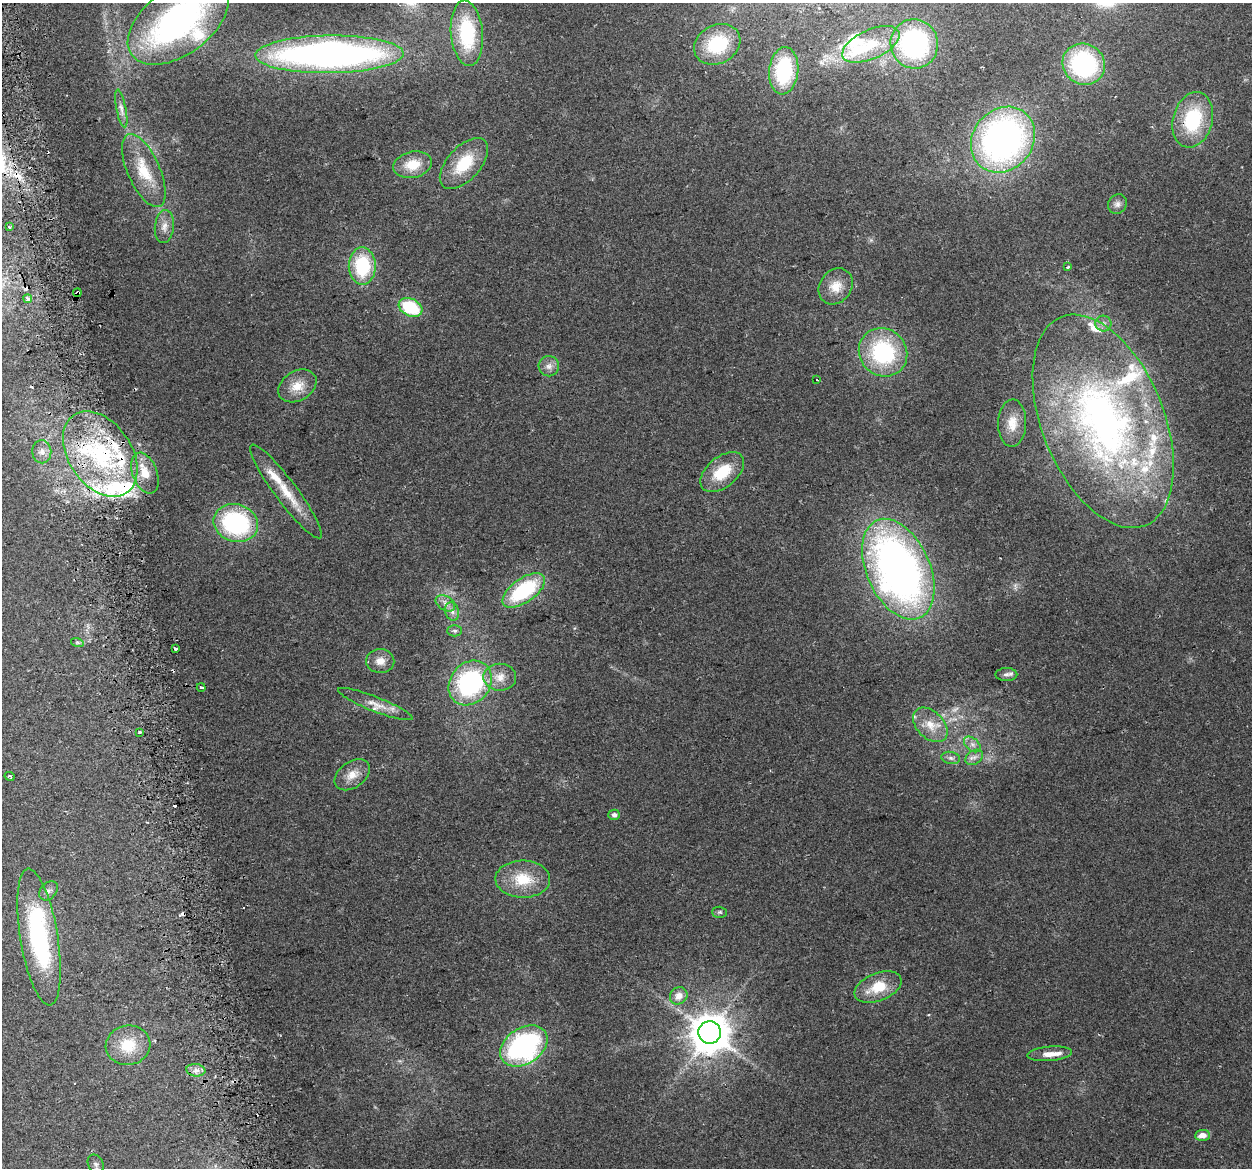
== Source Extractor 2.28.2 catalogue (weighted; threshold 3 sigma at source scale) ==
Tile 11 of 4 x 4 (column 3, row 3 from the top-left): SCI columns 2534-3783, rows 1258-2423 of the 5066 x 4797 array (HDU 1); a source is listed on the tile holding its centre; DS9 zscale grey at full resolution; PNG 1254 x 1170 px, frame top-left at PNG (2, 3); each listed source drawn as its Kron ellipse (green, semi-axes under 4 px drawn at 4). Shown black and unused: <1% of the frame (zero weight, under 2 of 3 exposures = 2% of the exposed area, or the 3 px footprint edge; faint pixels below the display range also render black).
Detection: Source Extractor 2.28.2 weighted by HDU 2 'WHT'; one run over the whole footprint, this tile lists its part. Background 0.118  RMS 0.011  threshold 0.0497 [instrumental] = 3 sigma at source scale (4.5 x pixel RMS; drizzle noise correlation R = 1.50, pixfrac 1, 0.0396/0.0396 arcsec/px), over >= 5 px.
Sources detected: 97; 1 too faint to see at this stretch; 2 inside a brighter object's white glare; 8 cosmic-ray / hot-pixel residue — neither listed nor drawn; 16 inside a brighter listed object's ellipse — not listed separately; the other 70 listed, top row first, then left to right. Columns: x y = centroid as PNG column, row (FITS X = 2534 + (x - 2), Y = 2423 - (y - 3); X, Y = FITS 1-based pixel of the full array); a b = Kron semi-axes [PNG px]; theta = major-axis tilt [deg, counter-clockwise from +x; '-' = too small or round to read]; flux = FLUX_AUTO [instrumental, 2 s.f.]
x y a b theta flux
178 22 57 33 36 360
467 33 33 16 -85 76
717 44 24 19 28 63
871 44 31 14 24 38
914 44 25 23 -75 160
329 54 74 19 1 550
1084 64 21 20 - 130
784 71 24 14 84 71
121 109 19 5 -79 5.3
1193 120 28 19 74 72
1003 140 35 30 51 420
464 164 31 16 48 41
413 165 19 13 13 24
144 171 39 16 -66 37
1117 204 10 9 - 4.7
9 227 3 3 - 1.5
164 227 16 9 84 9.3
362 266 18 13 -89 68
1068 267 4 3 - 1.3
836 286 19 15 53 17
77 293 4 3 - 6.6
28 299 4 4 - 4.8
410 307 12 8 -27 61
1103 324 8 8 - 4.4
883 352 25 23 -43 110
549 366 10 10 - 6.6
817 380 3 2 - 1
297 386 20 14 31 18
1103 421 112 61 -68 530
1012 423 23 14 88 17
42 452 11 9 -88 7.6
100 454 47 31 -55 140
722 472 25 15 39 37
145 473 21 12 -69 20
286 491 58 11 -53 34
236 523 23 18 -18 140
898 569 53 32 -66 630
524 590 24 12 35 92
445 603 10 7 -32 6
452 611 9 7 -74 5.1
455 631 7 5 0 2.6
77 642 6 4 -18 1.6
175 649 3 3 - 2.4
380 661 14 12 -2 11
1006 674 11 6 0 4
500 677 16 13 -1 14
470 683 24 19 50 160
201 687 4 3 - 4.6
375 704 40 7 -21 15
930 725 20 13 -45 18
139 732 3 3 - 2.1
972 744 10 6 -41 4.8
974 757 9 6 33 4.5
951 758 9 6 -10 3.7
352 775 20 13 36 14
9 776 5 3 - 1.6
614 815 6 5 - 3.3
523 879 27 18 -1 36
48 891 11 8 48 4.8
720 912 7 5 -1 2.1
39 937 69 19 -81 170
878 987 25 14 21 30
679 996 9 8 - 9.6
710 1033 11 11 - 2800
128 1045 22 19 10 33
524 1046 26 18 33 190
1050 1054 22 7 5 11
196 1070 9 6 -8 5
1202 1135 7 5 3 8.8
96 1164 10 7 -64 4.2
Overlapping masked pixels (flux is a lower limit): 2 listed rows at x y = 77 293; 100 454
Isophote crosses this tile's border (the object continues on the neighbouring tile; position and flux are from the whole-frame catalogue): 3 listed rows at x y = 178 22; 329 54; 96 1164